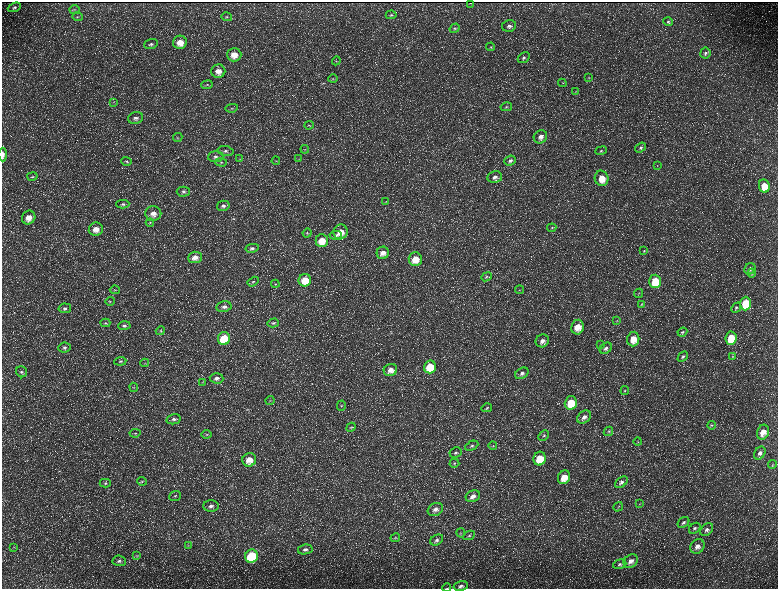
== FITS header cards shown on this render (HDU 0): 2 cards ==
NAXIS1  =                 1552 / length of data axis 1
NAXIS2  =                 1173 / length of data axis 2

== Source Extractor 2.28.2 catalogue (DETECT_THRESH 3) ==
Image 1552 x 1173 px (HDU 0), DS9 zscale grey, zoomed out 1/2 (1 PNG px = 2 x 2 image px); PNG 780 x 591 px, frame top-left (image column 1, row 1173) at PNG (2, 2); each listed source drawn as its Kron ellipse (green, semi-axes under 4 px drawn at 4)
Background 225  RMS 10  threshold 30.8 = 3 sigma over >= 5 px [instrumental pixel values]
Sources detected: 188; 32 cannot appear on this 1/2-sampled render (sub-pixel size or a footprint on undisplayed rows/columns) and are neither listed nor drawn; the other 156 listed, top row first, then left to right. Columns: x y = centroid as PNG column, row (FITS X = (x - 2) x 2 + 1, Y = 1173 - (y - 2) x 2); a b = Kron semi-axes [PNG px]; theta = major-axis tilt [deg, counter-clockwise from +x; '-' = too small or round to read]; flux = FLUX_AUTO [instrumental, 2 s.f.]
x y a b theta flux
470 3 2 1 - 780
14 7 7 4 21 5300
74 9 5 3 - 2000
391 15 5 3 - 2500
77 17 5 3 - 2000
227 17 5 3 - 3000
668 22 4 4 - 3400
509 26 7 5 11 7500
455 28 5 4 - 3400
180 42 7 6 - 25000
151 44 7 4 17 5100
491 47 4 4 - 2400
705 53 5 5 - 5100
234 55 7 6 - 24000
524 58 6 5 - 5000
336 61 4 4 - 2200
218 71 7 7 - 17000
589 78 3 2 - 1200
333 79 4 3 - 1800
562 83 4 2 - 1400
207 85 6 3 7 2700
576 92 4 2 - 1400
114 102 4 3 - 1800
506 107 6 4 13 3500
232 108 6 3 10 2900
135 118 8 5 17 7400
309 125 5 3 - 1800
178 137 5 4 - 2700
540 137 7 6 - 11000
640 148 6 4 35 4700
305 149 4 3 - 1900
226 151 8 5 -10 6000
601 151 6 4 20 3600
3 154 7 3 -89 9300
216 157 8 5 2 7800
240 159 3 2 - 1300
299 159 3 2 - 930
126 161 5 3 - 2400
276 161 4 3 - 1800
510 161 6 5 - 5800
221 162 6 4 -4 3200
657 166 4 2 - 1300
32 176 5 3 - 2500
495 177 7 6 - 9600
602 178 8 6 -76 35000
764 186 7 5 -80 36000
183 192 6 5 - 5400
386 201 3 2 - 1000
123 204 6 4 1 4500
223 206 6 5 - 6400
153 214 8 7 - 15000
29 217 7 6 - 22000
150 223 4 4 - 2100
552 228 4 3 - 2200
96 229 7 6 - 19000
341 232 7 7 - 21000
307 233 5 4 - 2600
336 235 6 4 5 4200
322 241 6 6 - 31000
252 248 7 4 10 6000
644 251 3 3 - 1600
383 253 6 6 - 16000
195 257 7 5 6 15000
415 259 7 6 - 29000
750 269 6 5 - 7600
751 273 4 3 - 2700
486 277 5 3 - 2900
305 280 6 6 - 40000
655 281 7 5 89 66000
253 282 6 4 32 3700
275 284 4 3 - 1800
115 290 5 3 - 2300
519 290 4 2 - 1500
638 293 5 2 - 1600
110 301 5 3 - 2200
642 304 4 3 - 1600
746 304 7 5 87 88000
224 307 7 5 11 8300
65 308 6 4 12 5200
736 308 5 4 - 3300
617 321 4 3 - 1800
105 323 5 4 - 2700
273 323 5 4 - 3900
124 326 6 4 2 5300
577 327 7 6 - 24000
160 331 5 4 - 3000
682 332 5 4 - 2900
731 338 7 5 85 74000
224 339 6 6 - 90000
633 339 7 6 - 32000
542 341 7 6 - 11000
600 345 3 2 - 1000
64 347 6 5 - 5800
606 348 7 5 40 7400
733 356 4 3 - 1800
683 357 6 4 43 4500
120 361 6 4 6 3900
145 363 4 3 - 1800
430 367 6 6 - 62000
390 370 7 6 - 15000
21 372 6 5 - 4800
522 373 7 5 32 8200
217 378 7 5 -4 8400
202 382 3 3 - 1200
134 387 5 3 - 2000
625 390 5 3 - 2300
270 400 4 3 - 1600
571 403 7 6 - 52000
341 406 5 4 - 2500
487 408 5 3 - 2600
584 417 8 5 39 11000
173 419 7 5 11 7000
712 425 4 4 - 2300
351 427 5 4 - 2400
608 431 5 4 - 3300
763 432 7 6 - 22000
135 433 5 3 - 2500
207 434 5 3 - 2000
544 436 6 4 46 4500
638 442 4 3 - 2000
472 446 7 4 26 4900
493 446 4 2 - 1400
455 453 6 5 - 4800
760 453 7 5 59 8500
540 459 7 6 - 53000
249 460 7 6 - 23000
454 463 5 3 - 2700
772 465 4 3 - 1900
564 477 7 6 - 32000
142 481 5 3 - 2200
621 482 7 4 39 6800
105 483 5 4 - 3000
175 496 6 4 21 3800
473 496 7 5 20 14000
640 504 3 2 - 1300
211 506 8 5 0 8600
618 507 5 3 - 1900
435 509 8 6 28 11000
683 522 6 5 - 5700
695 528 6 5 - 5600
707 530 7 5 46 8600
461 533 4 2 - 1300
469 535 6 4 27 3800
395 538 5 3 - 2100
437 540 7 5 31 6100
188 546 4 2 - 1400
697 546 8 6 51 13000
14 547 3 2 - 1200
305 549 7 5 10 7000
137 556 4 3 - 1600
252 556 7 6 - 160000
119 561 6 5 - 5500
631 561 8 6 43 14000
620 564 7 4 18 4400
461 586 7 4 12 6900
447 588 4 2 - 1100
At the frame edge (FLAGS 8, measured only in part): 3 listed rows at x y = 3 154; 461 586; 447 588
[32 sub-pixel or undisplayed-footprint detections neither listed nor drawn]